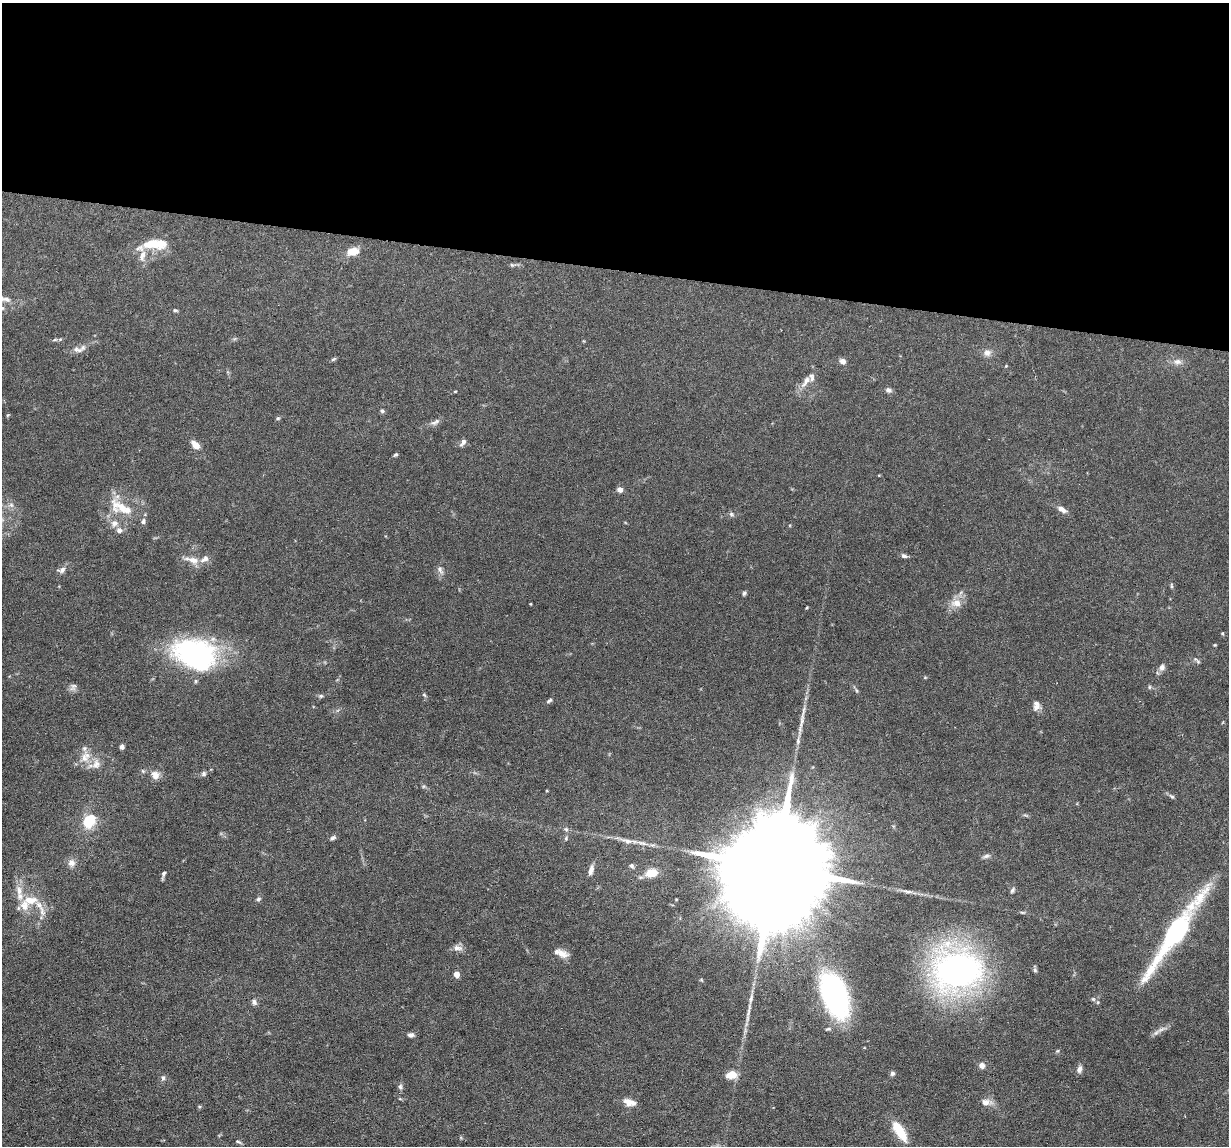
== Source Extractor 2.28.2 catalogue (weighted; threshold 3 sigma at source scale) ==
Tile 3 of 4 x 4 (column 3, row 1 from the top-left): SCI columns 2454-3680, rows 3548-4691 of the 4906 x 4927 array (HDU 1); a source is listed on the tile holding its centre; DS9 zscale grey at full resolution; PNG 1231 x 1148 px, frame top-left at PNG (2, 3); no overlay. Shown black and unused: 23% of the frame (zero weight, under 3 of 6 exposures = <1% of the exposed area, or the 3 px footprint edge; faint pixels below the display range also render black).
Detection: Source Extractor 2.28.2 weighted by HDU 2 'WHT'; one run over the whole footprint, this tile lists its part. Background 0.0968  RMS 0.0042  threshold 0.0172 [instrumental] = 3 sigma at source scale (4.09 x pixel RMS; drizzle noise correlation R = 1.36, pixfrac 0.8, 0.05/0.05 arcsec/px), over >= 5 px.
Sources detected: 101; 1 inside a brighter object's white glare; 3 long thin detections or spike segments (spike, bleed or trail) — not listed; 7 inside a brighter listed object's ellipse — not listed separately; the other 90 listed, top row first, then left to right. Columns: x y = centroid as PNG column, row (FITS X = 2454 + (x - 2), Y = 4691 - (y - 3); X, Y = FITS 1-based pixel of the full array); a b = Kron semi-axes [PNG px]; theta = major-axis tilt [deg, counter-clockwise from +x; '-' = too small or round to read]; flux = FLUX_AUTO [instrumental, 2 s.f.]
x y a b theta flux
154 244 29 11 0 11
353 251 14 9 11 4.6
142 256 17 8 75 3.4
512 265 6 4 -43 0.51
175 310 7 4 -16 0.55
55 340 6 4 2 0.68
77 350 15 7 -12 2.1
987 353 9 9 - 2.1
333 359 8 4 27 0.56
842 361 7 6 - 1.7
1178 362 12 8 -6 2.2
1006 366 4 4 - 0.36
806 381 18 7 56 3.2
888 390 8 6 -16 1.2
455 391 5 3 - 0.29
382 411 5 5 - 0.72
8 415 6 3 70 0.37
278 418 6 4 15 0.59
435 422 14 6 28 1.6
463 442 10 5 53 1.5
196 445 8 5 -45 5
395 455 5 4 - 0.62
620 489 6 5 - 1.9
11 505 7 6 - 1.1
122 508 39 18 -26 12
1062 509 12 6 -31 2.2
731 514 6 6 - 0.75
119 530 8 7 - 1.6
904 556 7 5 -17 1.1
192 560 21 8 -16 3.8
62 570 12 7 17 1.6
440 570 11 7 -66 1.5
1171 586 7 3 -82 0.52
744 593 6 5 - 0.66
956 603 15 10 0 4.1
1222 633 5 3 - 0.38
195 654 52 34 -16 60
1197 661 12 3 -42 0.6
1162 667 7 7 - 1.8
73 687 11 8 48 1.4
1149 687 6 4 89 0.51
424 695 6 4 -44 0.52
321 696 6 5 - 0.69
549 700 8 4 34 0.73
1036 707 11 9 25 2
122 747 5 4 - 1.3
85 757 17 12 54 5
96 764 14 11 69 3.4
204 774 7 6 - 0.84
155 775 10 8 -62 2.9
1172 796 8 4 -27 0.79
89 821 16 13 61 9.7
566 829 6 5 - 0.73
333 838 8 5 24 0.85
566 838 7 4 47 0.59
986 856 10 5 16 1.1
71 863 9 9 - 2.2
632 866 6 5 - 0.83
774 868 84 20 77 22000
591 870 12 5 73 2.1
651 873 12 8 10 6.3
163 874 9 5 69 0.99
1012 890 8 4 58 0.79
19 891 17 8 -82 4.1
1200 897 92 14 52 19
258 899 6 5 - 0.81
30 900 20 11 1 7
1022 912 6 3 -19 0.49
458 948 14 7 -7 1.9
561 953 18 7 -20 3.3
957 970 41 35 4 160
1035 970 6 5 - 0.69
456 974 6 6 - 2.3
835 995 34 18 -69 98
1093 999 7 4 -44 0.63
254 1002 8 7 - 1.2
828 1029 7 4 10 0.63
1161 1030 13 5 28 1.8
411 1035 7 6 - 1.1
982 1065 7 6 - 2.1
1079 1069 9 6 74 1.5
892 1073 6 6 - 0.86
731 1075 10 7 9 5.9
163 1078 7 5 -90 0.83
400 1087 7 5 -88 0.98
629 1102 17 8 -18 3.1
986 1102 12 8 -5 2.8
199 1106 5 3 - 0.43
900 1131 23 9 -57 9.5
238 1142 9 3 -19 0.62